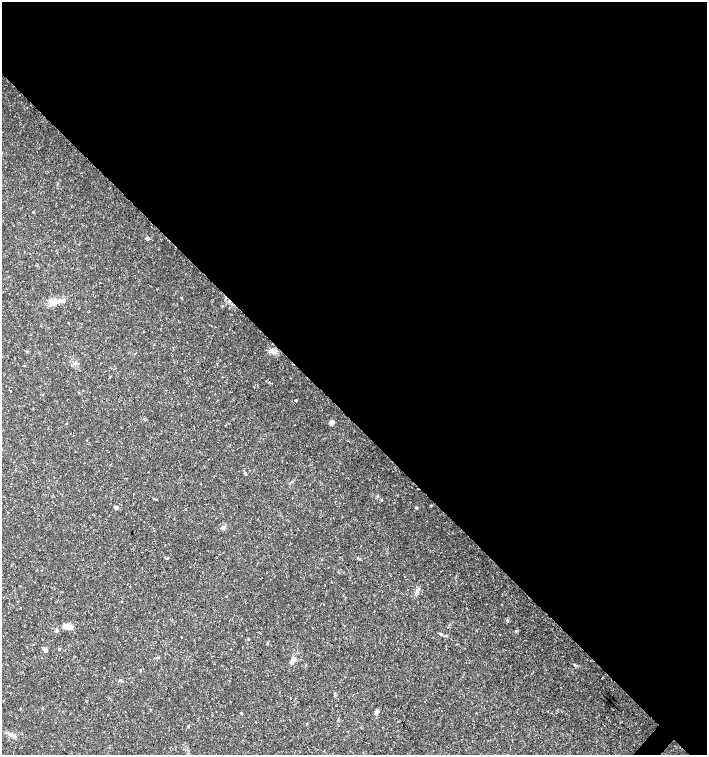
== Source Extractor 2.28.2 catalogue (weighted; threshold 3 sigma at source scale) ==
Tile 3 of 4 x 4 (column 3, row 1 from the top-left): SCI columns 3048-4457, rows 4517-6021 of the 6026 x 6025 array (HDU 1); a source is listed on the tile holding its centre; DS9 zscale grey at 2 x 2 block average (1 PNG px = mean of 2 x 2 image px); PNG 709 x 757 px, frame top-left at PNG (2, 2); no overlay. Shown black and unused: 56% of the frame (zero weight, under 3 of 5 exposures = <1% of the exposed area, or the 3 px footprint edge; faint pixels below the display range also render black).
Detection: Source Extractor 2.28.2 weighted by HDU 2 'WHT'; one run over the whole footprint, this tile lists its part. Background 0.0583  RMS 0.003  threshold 0.0134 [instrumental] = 3 sigma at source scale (4.5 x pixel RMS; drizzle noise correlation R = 1.50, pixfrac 1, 0.0396/0.0396 arcsec/px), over >= 5 px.
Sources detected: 25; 2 inside a brighter listed object's ellipse — not listed separately; the other 23 listed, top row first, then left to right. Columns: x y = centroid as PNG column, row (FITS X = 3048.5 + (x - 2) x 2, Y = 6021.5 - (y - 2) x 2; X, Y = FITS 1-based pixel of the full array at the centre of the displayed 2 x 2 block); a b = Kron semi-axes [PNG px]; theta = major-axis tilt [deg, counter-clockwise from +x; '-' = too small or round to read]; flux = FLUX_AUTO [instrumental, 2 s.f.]
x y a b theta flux
33 212 3 2 - 0.37
147 238 3 3 - 2.7
53 303 9 6 16 4.1
273 351 8 6 -3 3.8
296 400 2 2 - 0.86
332 422 3 3 - 8.9
245 474 5 3 - 0.99
116 507 5 3 - 1.4
416 507 4 3 - 0.63
223 527 5 4 - 1.5
416 593 6 3 77 1.5
507 620 4 4 - 0.97
68 626 10 6 -8 5.4
516 631 3 2 - 0.56
441 634 4 3 - 1.1
59 649 3 3 - 0.59
45 650 6 4 -60 1.9
158 657 5 2 - 0.6
293 660 7 4 64 3.4
120 680 4 3 - 0.83
377 710 4 3 - 1.7
241 713 3 2 - 0.65
12 735 6 4 -14 1.9
Diffuse or blended objects may show on this block-average render without a row.